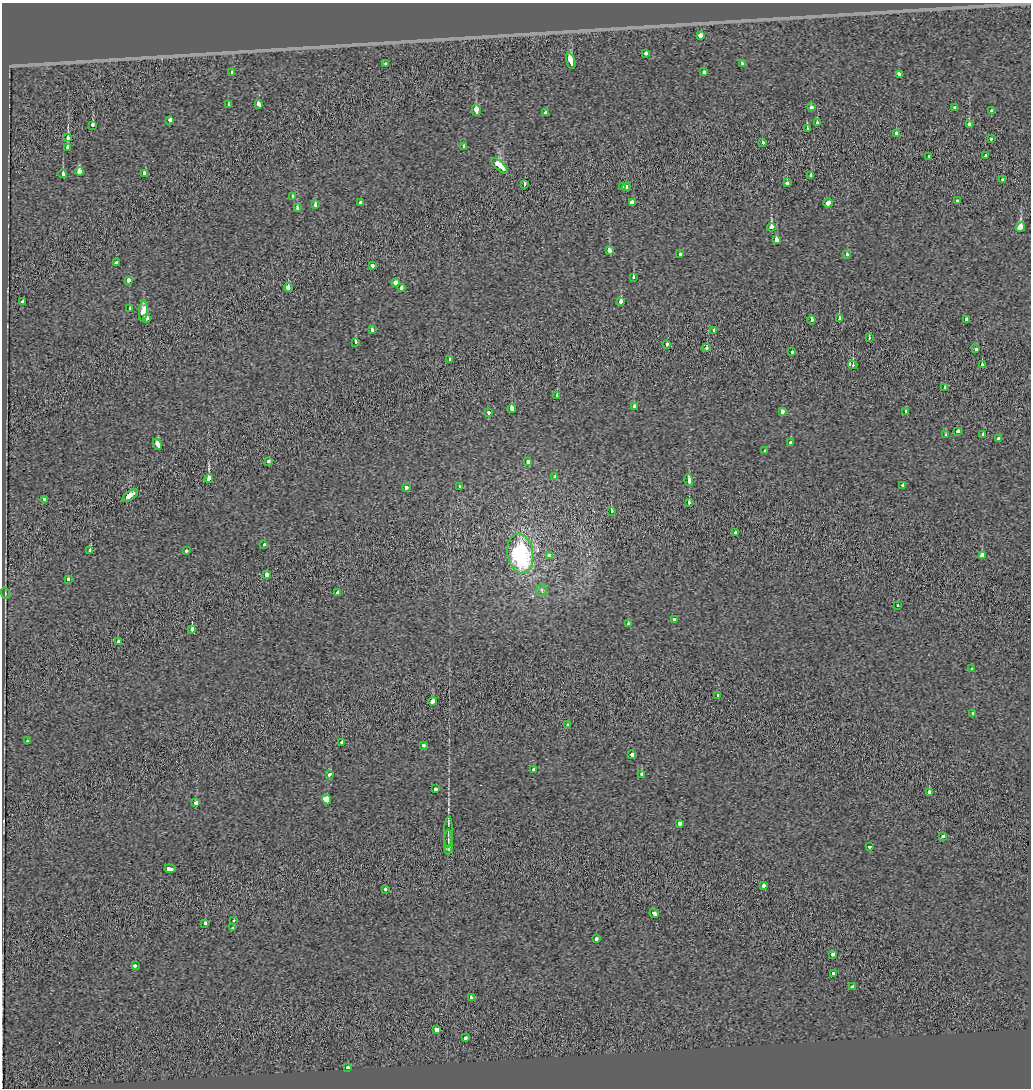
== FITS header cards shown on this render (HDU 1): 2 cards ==
NAXIS1  =                 1029
NAXIS2  =                 1086

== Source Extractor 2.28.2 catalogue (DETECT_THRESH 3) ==
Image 1029 x 1086 px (HDU 1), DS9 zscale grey, 1 PNG px = 1 image px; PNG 1033 x 1090 px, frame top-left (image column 1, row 1086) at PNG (2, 3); each listed source drawn as its Kron ellipse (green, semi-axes under 4 px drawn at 4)
Background -0.0246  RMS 0.16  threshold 0.479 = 3 sigma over >= 5 px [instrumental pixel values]
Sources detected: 158; all 158 listed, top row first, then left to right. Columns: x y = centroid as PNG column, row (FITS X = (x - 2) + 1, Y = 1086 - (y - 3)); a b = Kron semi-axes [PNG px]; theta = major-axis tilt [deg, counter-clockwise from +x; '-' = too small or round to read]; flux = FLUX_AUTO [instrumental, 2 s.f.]
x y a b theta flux
700 35 4 3 - 410
646 53 3 3 - 92
571 61 9 3 -74 1100
385 64 3 3 - 110
742 64 3 3 - 48
704 71 3 3 - 230
232 72 3 3 - 140
899 74 3 3 - 260
228 104 3 3 - 91
258 105 4 3 - 450
811 107 3 3 - 170
955 108 3 3 - 150
476 110 6 3 -77 610
991 110 3 3 - 97
546 113 4 3 - 180
170 120 3 3 - 350
817 123 3 3 - 60
969 124 4 3 - 140
93 125 4 3 - 210
807 128 4 2 - 28
897 133 3 3 - 1100
68 137 3 3 - 320
991 138 3 3 - 110
763 142 3 3 - 62
464 147 3 3 - 89
68 148 4 3 - 330
929 156 3 3 - 81
986 156 3 3 - 190
500 166 10 4 -43 860
79 171 4 3 - 1100
63 174 4 3 - 1100
145 174 4 3 - 290
811 175 3 3 - 66
1003 180 3 3 - 86
787 183 3 3 - 180
524 184 4 3 - 64
623 186 3 3 - 1000
627 187 4 3 - 620
293 197 4 3 - 180
958 201 3 3 - 50
360 202 3 3 - 130
632 202 4 3 - 450
828 203 5 3 - 230
315 205 3 3 - 140
297 208 3 3 - 58
771 227 4 3 - 470
1020 227 5 4 - 1100
776 240 4 3 - 240
609 250 4 3 - 270
680 254 3 3 - 83
847 254 3 3 - 86
116 263 3 3 - 300
372 265 3 3 - 190
633 277 3 3 - 290
128 280 3 3 - 160
396 282 3 3 - 330
288 288 4 3 - 300
401 288 4 3 - 56
23 301 3 3 - 120
621 301 4 3 - 150
129 309 3 3 - 71
143 311 10 4 84 1700
146 318 4 3 - 300
839 319 3 3 - 78
811 320 4 3 - 150
966 320 3 3 - 120
372 330 4 3 - 85
714 330 3 3 - 48
869 338 3 3 - 110
355 342 4 3 - 96
667 344 3 3 - 140
707 348 3 3 - 140
976 349 3 3 - 84
792 352 3 3 - 110
449 359 3 3 - 150
853 365 4 3 - 610
982 365 4 3 - 91
945 387 3 3 - 61
557 396 3 3 - 76
634 406 3 3 - 75
512 409 4 3 - 390
783 411 3 3 - 140
906 412 3 3 - 160
489 413 3 3 - 100
958 431 3 3 - 120
983 434 3 3 - 140
946 435 3 3 - 51
998 439 3 3 - 200
790 443 3 3 - 100
157 444 6 3 -65 300
764 451 3 3 - 65
268 461 4 3 - 94
528 462 3 3 - 90
555 477 3 3 - 140
209 479 4 3 - 1500
689 480 6 3 -75 240
902 485 3 3 - 100
406 487 3 3 - 130
459 487 3 3 - 68
130 495 8 3 34 820
45 499 4 3 - 140
689 503 3 3 - 87
611 512 3 3 - 83
736 532 3 3 - 160
264 545 3 3 - 59
90 550 3 3 - 240
186 550 3 3 - 130
520 553 20 13 -81 1500
550 555 4 3 - 220
982 556 4 3 - 410
266 574 4 3 - 180
68 579 3 3 - 55
542 590 6 5 - 24
5 593 6 3 -73 10
337 593 3 3 - 56
898 606 3 3 - 74
675 620 4 3 - 230
628 624 3 3 - 68
192 629 3 3 - 270
118 641 3 3 - 91
972 668 3 3 - 63
717 696 3 3 - 53
433 701 4 3 - 270
973 713 4 3 - 110
568 725 3 3 - 49
28 741 3 3 - 82
342 742 3 3 - 160
424 745 3 3 - 140
632 755 3 3 - 400
534 769 3 3 - 83
330 774 4 3 - 190
642 774 3 3 - 370
435 789 3 3 - 110
929 792 4 3 - 140
326 799 5 4 - 710
196 803 3 3 - 180
679 824 4 3 - 220
448 832 15 3 89 38
943 836 3 3 - 83
448 842 12 3 88 29
870 846 3 3 - 70
449 849 3 3 - 27
170 869 5 3 - 270
763 886 3 3 - 280
386 889 3 3 - 110
654 913 5 3 - 240
234 921 3 3 - 45
205 923 3 3 - 56
233 928 3 3 - 56
596 939 4 3 - 130
833 954 4 3 - 190
135 966 4 3 - 96
833 973 3 3 - 120
852 987 3 3 - 130
471 997 3 3 - 280
437 1029 3 3 - 550
466 1038 3 3 - 130
348 1068 3 3 - 150